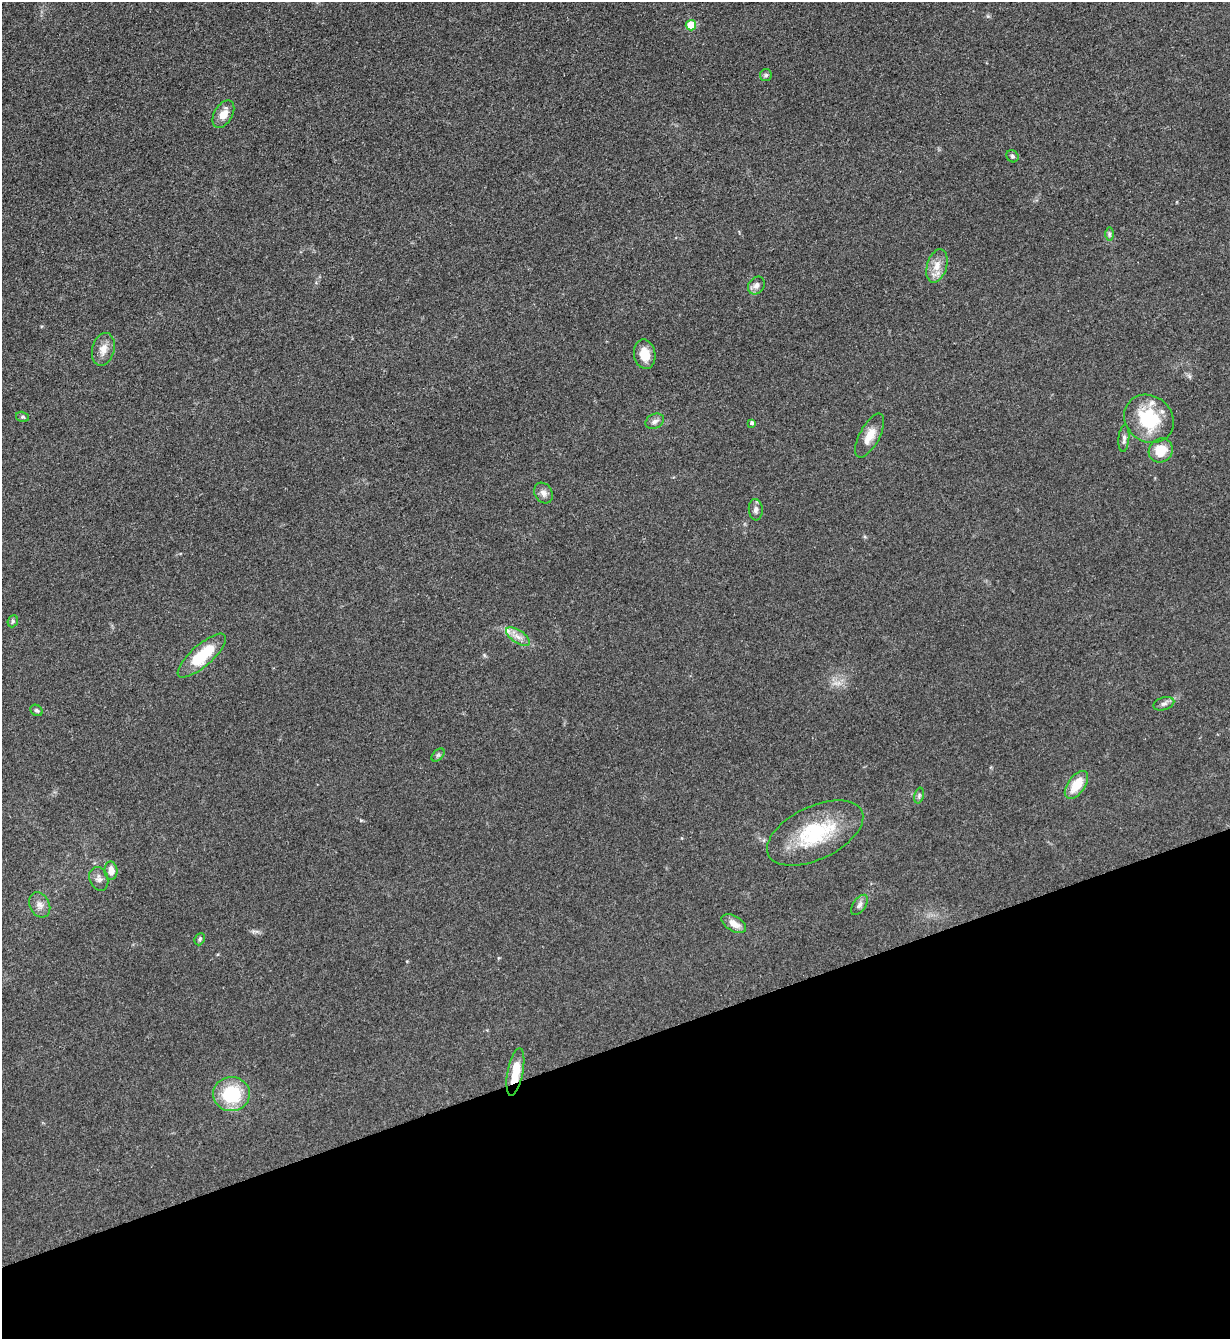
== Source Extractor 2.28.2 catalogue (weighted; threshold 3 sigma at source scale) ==
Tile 14 of 4 x 4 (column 2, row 4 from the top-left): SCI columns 1511-2738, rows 10-1346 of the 5351 x 5363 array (HDU 1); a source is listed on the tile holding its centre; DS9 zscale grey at full resolution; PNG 1232 x 1341 px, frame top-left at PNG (2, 2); each listed source drawn as its Kron ellipse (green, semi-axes under 4 px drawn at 4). Shown black and unused: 22% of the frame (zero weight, under 3 of 5 exposures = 1% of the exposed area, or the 3 px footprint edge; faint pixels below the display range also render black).
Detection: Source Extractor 2.28.2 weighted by HDU 2 'WHT'; one run over the whole footprint, this tile lists its part. Background 0.0603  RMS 0.0063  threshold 0.0283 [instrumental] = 3 sigma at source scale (4.5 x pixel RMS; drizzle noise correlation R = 1.50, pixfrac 1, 0.05/0.05 arcsec/px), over >= 5 px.
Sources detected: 37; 2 inside a brighter listed object's ellipse — not listed separately; the other 35 listed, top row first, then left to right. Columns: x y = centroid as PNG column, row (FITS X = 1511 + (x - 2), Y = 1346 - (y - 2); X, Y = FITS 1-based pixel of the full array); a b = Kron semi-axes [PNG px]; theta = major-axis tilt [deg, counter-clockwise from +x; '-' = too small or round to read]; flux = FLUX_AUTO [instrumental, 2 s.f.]
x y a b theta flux
691 25 5 5 - 19
766 75 6 5 - 1.2
223 114 15 9 59 6.6
1012 156 6 5 - 1.3
1109 234 7 4 -90 1.2
937 266 17 10 73 7.1
756 286 9 7 55 3.1
103 349 17 11 75 6.2
645 354 15 10 -80 11
23 417 7 5 -15 1.2
1149 419 26 22 -40 34
655 421 10 7 27 2.5
752 423 4 4 - 1.5
870 436 24 10 62 8.5
1124 438 13 5 85 2.3
1161 450 12 11 - 13
543 493 11 8 -59 3.2
756 510 11 7 -86 2.6
13 621 6 5 - 1.1
518 637 14 6 -34 4.3
202 656 31 10 42 27
1164 704 11 6 16 2.2
37 710 6 5 - 1.4
438 755 8 4 44 1.2
1076 785 16 8 54 14
919 795 8 4 76 1.3
815 833 52 26 25 47
111 871 9 6 -86 5.5
99 879 12 9 -70 3.2
40 905 13 10 -62 4.3
859 905 11 6 54 2.4
734 924 13 7 -30 6.1
200 939 6 5 - 1.2
515 1072 24 7 79 15
231 1094 18 17 - 33
Overlapping masked pixels (flux is a lower limit): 1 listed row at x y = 515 1072